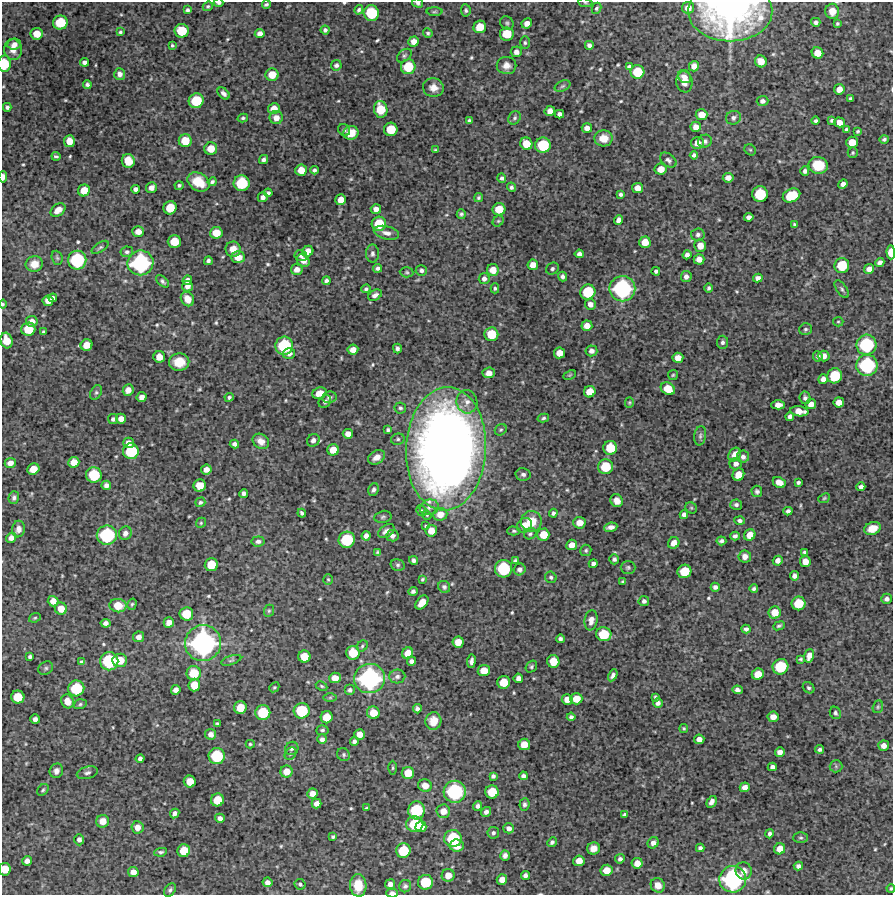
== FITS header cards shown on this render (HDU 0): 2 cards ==
NAXIS1  =                  891 /Length X axis
NAXIS2  =                  893 /Length Y axis

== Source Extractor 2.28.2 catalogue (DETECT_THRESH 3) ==
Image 891 x 893 px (HDU 0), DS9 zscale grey, 1 PNG px = 1 image px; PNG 895 x 897 px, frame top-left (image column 1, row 893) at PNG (2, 2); each listed source drawn as its Kron ellipse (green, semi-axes under 4 px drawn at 4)
Background 3960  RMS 230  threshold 679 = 3 sigma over >= 5 px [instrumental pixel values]
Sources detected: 563; of the 563, the 500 brightest by FLUX_AUTO listed and drawn (63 fainter detections omitted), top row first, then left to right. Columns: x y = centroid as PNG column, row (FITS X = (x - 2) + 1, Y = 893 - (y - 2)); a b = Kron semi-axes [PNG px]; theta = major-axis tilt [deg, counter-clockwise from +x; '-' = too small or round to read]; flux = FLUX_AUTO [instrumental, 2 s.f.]
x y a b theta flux
218 3 5 3 - 3.7e+04
418 3 5 4 - 4.1e+04
585 3 7 3 -8 2.1e+04
266 4 4 3 - 2.8e+04
208 6 5 4 - 2.5e+04
597 8 5 4 - 2.8e+04
688 8 6 6 - 1.2e+05
187 10 4 4 - 3.3e+04
359 10 5 4 - 3.1e+04
466 10 6 5 - 3.1e+04
730 11 42 30 0 4.1e+06
832 11 7 7 - 1.4e+05
434 12 8 4 1 2.2e+04
371 13 8 7 - 5.8e+05
816 22 5 4 - 4.1e+04
60 23 7 7 - 4.2e+05
507 23 7 6 - 3.3e+04
527 23 5 5 - 1.0e+05
837 24 4 3 - 2.1e+04
480 27 6 6 - 2.5e+05
325 30 4 4 - 3.8e+04
182 31 7 7 - 3.9e+05
120 32 3 3 - 2.4e+04
428 33 5 4 - 2.4e+04
37 34 6 6 - 2.1e+05
260 34 5 4 - 7.9e+04
507 34 6 6 - 3.5e+05
414 42 5 5 - 1.2e+05
525 43 6 5 - 2.9e+04
14 44 7 5 7 7.2e+04
172 45 4 3 - 2.1e+04
589 45 4 4 - 4.5e+04
13 49 10 9 - 1.4e+05
516 52 5 5 - 6.8e+04
817 53 6 5 - 1.7e+05
404 56 8 5 43 3.1e+04
761 61 6 5 - 1.7e+05
84 62 4 4 - 5.1e+04
4 64 8 6 89 4.4e+05
336 65 5 5 - 4.3e+04
507 66 10 8 -1 1.1e+05
694 66 5 5 - 9.5e+04
408 67 7 7 - 4.0e+05
629 67 4 4 - 4.3e+04
637 72 7 7 - 3.7e+05
120 74 6 5 - 6.1e+04
272 75 6 6 - 2.2e+05
684 77 7 6 - 6.2e+04
684 82 10 8 -81 1.4e+05
87 85 4 4 - 3.5e+04
562 86 8 5 27 2.9e+04
433 88 10 9 - 1.2e+05
839 89 5 5 - 1.2e+05
224 94 7 4 -46 5.3e+04
850 98 3 3 - 2.3e+04
196 101 7 7 - 4.9e+05
762 101 6 5 - 5.6e+04
7 107 4 4 - 3.6e+04
274 108 5 5 - 1.3e+05
381 109 8 6 -80 3.5e+05
550 111 5 5 - 1.0e+05
560 114 4 4 - 5.3e+04
702 115 6 5 - 1.5e+05
243 118 5 4 - 2.7e+04
276 118 6 6 - 1.1e+05
515 118 7 5 54 3.5e+04
733 118 7 6 - 5.3e+04
469 120 3 3 - 2.8e+04
832 120 4 3 - 3.2e+04
816 121 4 4 - 2.9e+04
840 122 5 5 - 1.1e+05
696 127 5 5 - 1.1e+05
587 128 5 4 - 9.3e+04
391 129 7 6 - 3.3e+05
344 130 6 5 - 3.1e+04
846 130 4 3 - 3.8e+04
858 131 4 3 - 2.2e+04
351 133 8 6 21 2.0e+05
603 138 9 8 - 1.9e+05
884 139 5 4 - 3.2e+04
69 141 6 5 - 1.7e+05
185 141 6 6 - 2.7e+05
705 141 7 6 - 4.3e+04
852 142 6 5 - 2.0e+05
697 143 6 6 - 1.3e+05
526 144 6 6 - 2.3e+05
543 145 8 7 - 5.8e+05
211 149 6 6 - 2.0e+05
436 150 4 3 - 2.1e+04
750 150 6 5 - 2.4e+04
853 153 5 5 - 2.4e+04
694 155 4 4 - 4.0e+04
56 156 4 3 - 2.8e+04
263 160 5 4 - 4.1e+04
668 160 9 6 -38 4.8e+04
128 161 7 6 - 2.9e+05
818 165 9 8 - 3.7e+05
661 169 6 5 - 1.6e+05
301 170 6 5 - 1.7e+05
314 170 4 4 - 3.3e+04
805 171 5 4 - 4.7e+04
3 177 5 3 - 7.3e+04
502 178 5 4 - 3.6e+04
728 178 5 5 - 9.3e+04
198 182 12 8 -30 3.0e+05
212 182 4 3 - 3.5e+04
242 183 8 8 - 6.0e+05
843 184 5 4 - 6.6e+04
179 185 4 4 - 2.5e+04
511 187 5 4 - 3.3e+04
151 188 5 5 - 8.8e+04
638 188 5 5 - 1.3e+05
135 189 4 4 - 5.2e+04
84 190 6 6 - 1.8e+05
268 193 4 4 - 3.5e+04
621 194 4 3 - 3.4e+04
760 194 8 7 - 5.7e+05
791 195 9 6 23 5.2e+05
263 197 5 5 - 5.6e+04
478 198 5 4 - 2.5e+04
341 200 5 5 - 1.4e+05
170 208 7 6 - 3.1e+05
376 209 5 5 - 7.7e+04
499 209 6 6 - 2.5e+05
58 210 8 5 35 1.2e+05
461 214 5 4 - 3.1e+04
749 217 5 4 - 6.0e+04
619 220 5 4 - 7.3e+04
498 221 6 5 - 2.2e+04
379 224 7 7 - 4.1e+05
794 224 4 3 - 2.0e+04
138 231 6 5 - 1.0e+05
216 233 6 5 - 2.2e+05
386 233 13 6 -14 8.8e+04
698 235 7 6 - 4.5e+04
174 242 6 6 - 2.8e+05
645 242 6 5 - 1.8e+05
700 246 6 6 - 1.4e+05
100 247 9 4 34 3.3e+04
233 249 8 7 - 1.5e+05
308 251 6 5 - 1.4e+05
127 252 6 5 - 3.4e+04
891 252 7 4 -89 2.2e+05
372 253 9 6 -90 4.6e+04
579 254 4 4 - 6.0e+04
687 255 4 4 - 5.5e+04
301 256 6 5 - 4.0e+04
238 257 7 6 - 1.5e+05
57 258 7 5 -69 2.8e+04
699 259 5 5 - 1.1e+05
77 260 9 9 - 9.2e+05
303 260 7 6 - 1.1e+05
208 261 4 4 - 3.6e+04
880 262 5 4 - 5.4e+04
140 263 13 12 - 1.5e+06
34 264 8 8 - 1.7e+05
533 265 5 5 - 1.2e+05
842 266 7 7 - 4.5e+05
377 268 4 4 - 4.2e+04
297 269 6 5 - 9.4e+04
552 269 7 5 34 3.5e+04
869 269 5 4 - 9.0e+04
421 270 6 5 - 3.9e+04
493 270 6 6 - 1.4e+05
656 271 4 4 - 4.3e+04
407 272 7 5 -3 2.6e+04
562 276 5 4 - 4.6e+04
686 277 5 5 - 6.4e+04
758 278 5 4 - 6.7e+04
484 279 5 5 - 5.7e+04
187 280 5 4 - 8.2e+04
162 281 8 4 -42 3.6e+04
326 281 4 4 - 4.3e+04
187 286 5 5 - 8.3e+04
495 288 5 4 - 2.6e+04
708 288 4 4 - 3.1e+04
366 289 4 3 - 2.9e+04
622 289 13 12 - 1.6e+06
842 289 10 5 -56 3.8e+04
588 292 8 7 - 5.2e+05
375 295 7 5 30 6.0e+04
53 298 4 4 - 4.1e+04
187 299 8 6 -58 1.5e+05
48 301 5 5 - 1.1e+05
3 304 4 4 - 2.0e+04
590 304 5 5 - 8.3e+04
32 321 6 5 - 7.7e+04
838 322 5 4 - 2.0e+04
587 326 5 5 - 1.2e+05
28 329 7 6 - 3.4e+05
805 329 6 5 - 3.1e+04
43 332 3 3 - 2.0e+04
491 334 7 7 - 3.7e+05
6 340 8 6 -74 2.3e+05
722 342 6 5 - 4.0e+04
87 345 6 5 - 1.8e+05
866 345 10 10 - 9.9e+05
284 346 9 9 - 7.7e+05
397 349 5 4 - 3.8e+04
353 350 5 5 - 1.1e+05
591 351 6 5 - 6.4e+04
289 353 6 5 - 6.9e+04
559 353 5 5 - 1.5e+05
818 356 5 4 - 4.1e+04
824 356 6 5 - 9.4e+04
159 357 6 5 - 1.6e+05
678 358 5 5 - 1.3e+05
179 362 10 8 3 2.7e+05
867 365 10 10 - 1.2e+06
489 373 6 5 - 1.1e+05
570 375 7 4 25 2.0e+04
673 375 5 5 - 2.0e+04
835 376 8 7 - 4.8e+05
823 379 5 4 - 7.4e+04
668 389 7 6 - 2.5e+05
128 390 6 5 - 1.1e+05
96 392 8 5 63 3.2e+04
590 392 6 5 - 2.0e+05
319 393 7 5 21 1.5e+05
141 397 5 5 - 8.4e+04
229 397 4 4 - 3.4e+04
329 397 7 5 9 4.6e+04
805 398 6 5 - 4.1e+04
325 401 7 5 51 4.5e+04
467 402 11 10 - 1.1e+05
629 402 5 4 - 2.0e+04
839 402 5 5 - 1.2e+05
811 404 5 5 - 1.2e+05
778 405 7 4 2 1.0e+05
400 408 6 5 - 3.2e+04
799 411 9 5 -7 1.6e+05
790 416 4 4 - 6.0e+04
543 418 6 4 13 2.8e+04
113 419 5 5 - 3.8e+04
121 419 5 5 - 1.1e+05
388 430 4 4 - 3.1e+04
501 430 6 5 - 2.8e+04
348 434 5 5 - 1.0e+05
700 436 9 6 81 4.1e+04
398 439 7 5 14 3.1e+04
313 440 6 6 - 5.8e+04
261 441 8 7 - 1.1e+05
129 443 5 5 - 9.7e+04
234 444 5 4 - 5.6e+04
610 448 7 7 - 3.5e+05
446 449 61 40 87 1.8e+07
333 450 6 5 - 1.9e+05
131 451 8 8 - 5.8e+05
735 455 7 5 54 1.1e+05
377 457 9 6 32 1.2e+05
743 457 6 6 - 5.6e+04
74 462 5 5 - 1.6e+05
10 463 5 5 - 1.0e+05
736 464 6 5 - 6.7e+04
605 467 7 7 - 4.0e+05
33 469 6 5 - 2.0e+05
206 470 5 5 - 1.0e+05
523 474 7 6 - 4.7e+04
94 475 8 7 - 5.5e+05
738 475 6 5 - 1.8e+05
779 482 7 5 -27 1.3e+05
798 482 4 3 - 3.1e+04
106 485 5 4 - 5.7e+04
200 486 6 6 - 2.3e+05
861 487 4 4 - 6.0e+04
373 490 6 5 - 4.1e+04
757 491 6 5 - 3.5e+04
244 493 4 4 - 4.6e+04
14 497 6 5 - 4.2e+04
824 498 6 4 23 2.2e+04
617 501 7 6 - 1.0e+05
200 502 5 4 - 2.7e+04
736 505 6 5 - 3.7e+04
429 507 9 7 17 7.4e+04
691 508 6 5 - 2.4e+04
422 511 6 5 - 2.5e+04
788 511 4 4 - 4.6e+04
302 513 4 3 - 4.3e+04
553 513 4 4 - 3.7e+04
440 514 7 6 - 1.4e+05
427 515 5 4 - 2.0e+04
684 515 4 4 - 5.5e+04
383 517 8 6 12 3.4e+04
740 520 5 4 - 4.1e+04
531 522 10 10 - 3.0e+05
201 523 5 4 - 2.1e+04
579 523 6 6 - 1.6e+05
525 525 8 7 - 1.4e+05
426 526 4 3 - 2.3e+04
611 527 6 4 9 7.1e+04
872 528 8 6 20 1.9e+05
18 529 8 6 80 7.0e+04
386 531 9 6 33 7.4e+04
431 531 6 5 - 1.6e+05
514 531 6 4 -1 2.6e+04
125 533 7 6 - 6.8e+04
530 534 6 5 - 3.0e+04
107 535 10 9 - 1.0e+06
543 535 6 6 - 2.3e+05
750 535 6 5 - 1.6e+05
366 536 5 4 - 6.6e+04
392 536 6 5 - 6.1e+04
735 536 5 4 - 5.0e+04
11 538 5 5 - 7.3e+04
347 540 8 8 - 6.6e+05
258 541 6 5 - 5.4e+04
721 541 5 4 - 4.4e+04
674 543 6 5 - 1.2e+05
572 545 5 5 - 1.3e+05
586 550 6 5 - 3.1e+04
377 552 4 4 - 2.4e+04
804 552 3 3 - 2.7e+04
745 556 6 6 - 1.0e+05
614 559 5 5 - 3.4e+04
414 560 4 4 - 4.3e+04
515 561 4 4 - 3.6e+04
778 561 5 4 - 7.7e+04
805 562 5 5 - 1.4e+05
593 564 4 4 - 5.0e+04
211 565 6 6 - 3.1e+05
398 565 7 5 -14 3.6e+04
628 567 7 6 - 3.1e+04
504 569 9 8 - 7.6e+05
520 569 6 5 - 6.0e+04
684 571 7 6 - 3.7e+05
794 576 4 4 - 5.8e+04
551 577 6 5 - 3.2e+04
328 579 5 5 - 2.0e+04
422 579 4 3 - 2.0e+04
623 582 3 3 - 2.1e+04
444 587 6 5 - 3.7e+04
715 587 4 4 - 5.2e+04
754 589 4 3 - 3.4e+04
413 591 5 4 - 3.8e+04
887 599 5 5 - 5.4e+04
53 601 5 5 - 1.1e+05
644 601 5 5 - 4.4e+04
422 602 8 5 50 1.9e+05
799 603 7 6 - 3.9e+05
132 604 6 4 72 2.1e+04
118 606 8 6 -8 2.5e+05
61 609 6 6 - 1.6e+05
269 611 6 5 - 2.3e+04
775 612 6 6 - 2.0e+05
186 614 7 6 - 3.5e+05
35 618 6 4 21 2.2e+04
591 620 10 6 81 1.1e+05
169 622 5 5 - 1.1e+05
106 623 5 4 - 6.1e+04
779 626 6 4 22 2.6e+04
746 629 4 4 - 4.7e+04
604 634 7 7 - 4.6e+05
139 637 6 5 - 7.8e+04
560 639 4 4 - 4.3e+04
458 642 5 5 - 1.6e+05
203 643 18 18 - 2.9e+06
362 646 6 5 - 2.6e+04
353 653 7 6 - 3.2e+05
408 653 6 5 - 1.5e+05
809 656 7 5 74 1.1e+05
30 657 4 4 - 3.7e+04
304 657 6 6 - 2.5e+05
801 659 4 3 - 2.1e+04
120 660 7 6 - 2.4e+05
231 660 10 4 17 3.4e+04
109 661 9 9 - 8.6e+05
412 661 4 4 - 6.3e+04
471 661 7 4 83 5.1e+04
553 661 6 6 - 2.5e+05
82 662 4 4 - 4.2e+04
531 667 6 5 - 3.0e+04
780 667 8 7 - 5.4e+05
46 668 8 6 31 3.6e+04
484 671 6 5 - 1.9e+05
194 673 7 7 - 3.5e+05
758 674 6 5 - 1.8e+05
613 675 6 4 61 5.0e+04
397 676 8 7 - 5.1e+04
335 678 6 5 - 1.5e+05
518 678 5 4 - 6.4e+04
370 679 15 14 - 2.1e+06
504 682 6 6 - 2.8e+05
194 685 6 6 - 2.4e+05
322 686 6 4 -27 2.1e+04
274 687 5 4 - 2.2e+04
76 688 8 8 - 5.7e+05
809 688 6 5 - 3.2e+04
176 690 5 4 - 8.2e+04
350 690 5 5 - 4.2e+04
738 690 5 4 - 5.0e+04
18 697 7 6 - 3.2e+05
655 697 4 3 - 2.5e+04
330 698 6 4 1 2.3e+04
567 699 5 5 - 1.3e+05
576 699 6 5 - 2.1e+05
67 701 7 6 - 1.6e+05
658 703 5 4 - 5.3e+04
80 704 6 4 17 2.7e+04
240 707 6 6 - 2.5e+05
878 707 6 5 - 2.5e+04
417 709 4 4 - 4.8e+04
302 711 8 7 - 5.8e+05
263 713 7 7 - 5.1e+05
373 713 6 6 - 2.2e+05
835 713 6 5 - 3.4e+04
327 717 6 6 - 2.2e+05
571 717 4 4 - 4.0e+04
773 717 5 5 - 1.2e+05
35 719 5 4 - 5.9e+04
433 721 9 8 - 1.9e+05
217 724 4 3 - 2.4e+04
684 728 4 4 - 2.1e+04
322 730 6 5 - 3.2e+04
211 734 5 5 - 7.3e+04
360 734 5 5 - 1.3e+05
322 739 5 4 - 4.8e+04
699 739 5 5 - 9.3e+04
354 741 5 4 - 4.3e+04
250 744 4 4 - 2.0e+04
524 744 6 6 - 1.8e+05
884 746 5 5 - 9.8e+04
292 748 7 6 - 4.2e+04
820 749 4 3 - 3.8e+04
780 752 5 4 - 7.3e+04
290 754 7 5 53 3.0e+04
344 755 7 6 - 3.2e+04
217 756 8 8 - 6.5e+05
140 759 4 4 - 4.2e+04
836 766 6 6 - 2.9e+04
772 767 4 4 - 5.6e+04
393 768 7 3 90 2.0e+04
56 771 7 6 - 6.6e+04
287 771 6 6 - 1.6e+05
87 773 11 6 15 5.1e+04
408 773 6 6 - 2.4e+05
493 776 4 4 - 3.8e+04
523 776 4 4 - 4.7e+04
190 782 6 6 - 2.0e+05
425 786 7 6 - 1.4e+05
745 787 5 4 - 9.0e+04
43 790 6 5 - 2.7e+04
455 792 11 11 - 1.2e+06
492 792 7 6 - 3.3e+05
312 793 5 5 - 1.1e+05
217 800 6 6 - 2.8e+05
712 802 6 4 60 6.4e+04
316 804 5 4 - 9.1e+04
524 804 6 5 - 3.7e+04
478 806 4 4 - 4.6e+04
366 808 4 3 - 2.0e+04
416 810 9 8 - 6.9e+05
443 811 7 6 - 1.3e+05
486 812 5 4 - 5.3e+04
175 813 5 4 - 6.3e+04
624 815 4 3 - 3.0e+04
220 818 5 4 - 5.5e+04
103 821 6 6 - 1.4e+05
415 824 8 7 - 5.4e+05
137 827 6 6 - 1.1e+05
421 827 5 5 - 1.5e+05
509 828 5 5 - 6.6e+04
493 833 6 5 - 3.9e+04
769 834 4 3 - 3.7e+04
333 837 4 3 - 2.7e+04
801 838 7 5 1 2.7e+04
453 839 8 8 - 6.9e+05
79 840 5 5 - 5.5e+04
552 842 5 4 - 3.5e+04
653 843 6 5 - 7.1e+04
457 846 7 6 - 2.0e+05
593 848 6 6 - 1.1e+05
700 848 4 4 - 3.7e+04
780 849 6 5 - 1.6e+05
184 851 6 6 - 2.6e+05
403 851 7 7 - 4.6e+05
161 852 6 4 9 3.2e+04
505 856 5 4 - 5.6e+04
620 859 5 4 - 4.2e+04
27 861 5 4 - 7.6e+04
579 861 5 5 - 1.5e+05
637 863 5 5 - 1.4e+05
798 866 4 4 - 5.1e+04
5 869 6 6 - 2.5e+05
607 870 6 5 - 1.8e+05
744 871 8 8 - 9.3e+04
133 872 5 5 - 9.8e+04
448 875 6 6 - 1.4e+05
525 875 4 4 - 5.2e+04
733 879 13 13 - 1.8e+06
502 880 5 5 - 1.2e+05
267 882 5 4 - 6.8e+04
426 882 7 7 - 5.0e+05
300 884 6 5 - 3.3e+04
390 884 5 5 - 6.6e+04
358 885 11 8 -87 3.2e+05
658 885 7 6 - 1.1e+05
405 886 6 6 - 3.6e+04
891 888 4 3 - 2.0e+04
170 890 7 5 54 3.6e+04
392 893 6 3 1 7.1e+04
At the frame edge (FLAGS 8, measured only in part): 12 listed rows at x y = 218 3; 418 3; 585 3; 730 11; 4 64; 3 177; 891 252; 3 304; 6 340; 5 869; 891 888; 392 893
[63 fainter detections neither listed nor drawn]

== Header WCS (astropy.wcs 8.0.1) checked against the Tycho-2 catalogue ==
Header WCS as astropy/WCSLIB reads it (CRVAL/CRPIX/CD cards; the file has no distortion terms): RA---TAN/DEC--TAN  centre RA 05:03:37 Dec +01:34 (75.90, +1.57 deg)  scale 1.01 arcsec/px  FOV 15.0' x 15.0'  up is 0 deg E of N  parity normal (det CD < 0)
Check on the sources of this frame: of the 60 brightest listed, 4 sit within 1.5 arcsec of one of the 5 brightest Tycho-2 stars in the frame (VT <= 12.08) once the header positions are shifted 0.98 arcsec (0.14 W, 0.97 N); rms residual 0.45 arcsec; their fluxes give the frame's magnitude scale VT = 27.30 - 2.5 log10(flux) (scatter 0.25 mag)
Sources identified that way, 4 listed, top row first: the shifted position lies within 1.5 arcsec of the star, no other Tycho-2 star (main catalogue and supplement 1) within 3.0 arcsec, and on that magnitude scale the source's flux lands within +1.5 / -3 mag of the star's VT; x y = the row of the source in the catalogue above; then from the Tycho-2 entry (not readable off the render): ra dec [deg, ICRS J2000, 3 dp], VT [Tycho-2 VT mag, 2 dp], TYC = Tycho-2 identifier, HIP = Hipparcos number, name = IAU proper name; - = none
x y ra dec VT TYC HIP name
622 289 75.855 +1.618 12.08 98-171-1 - -
203 643 75.973 +1.519 10.78 98-781-1 - -
370 679 75.926 +1.509 11.29 98-534-1 - -
733 879 75.824 +1.453 11.87 98-213-1 - -